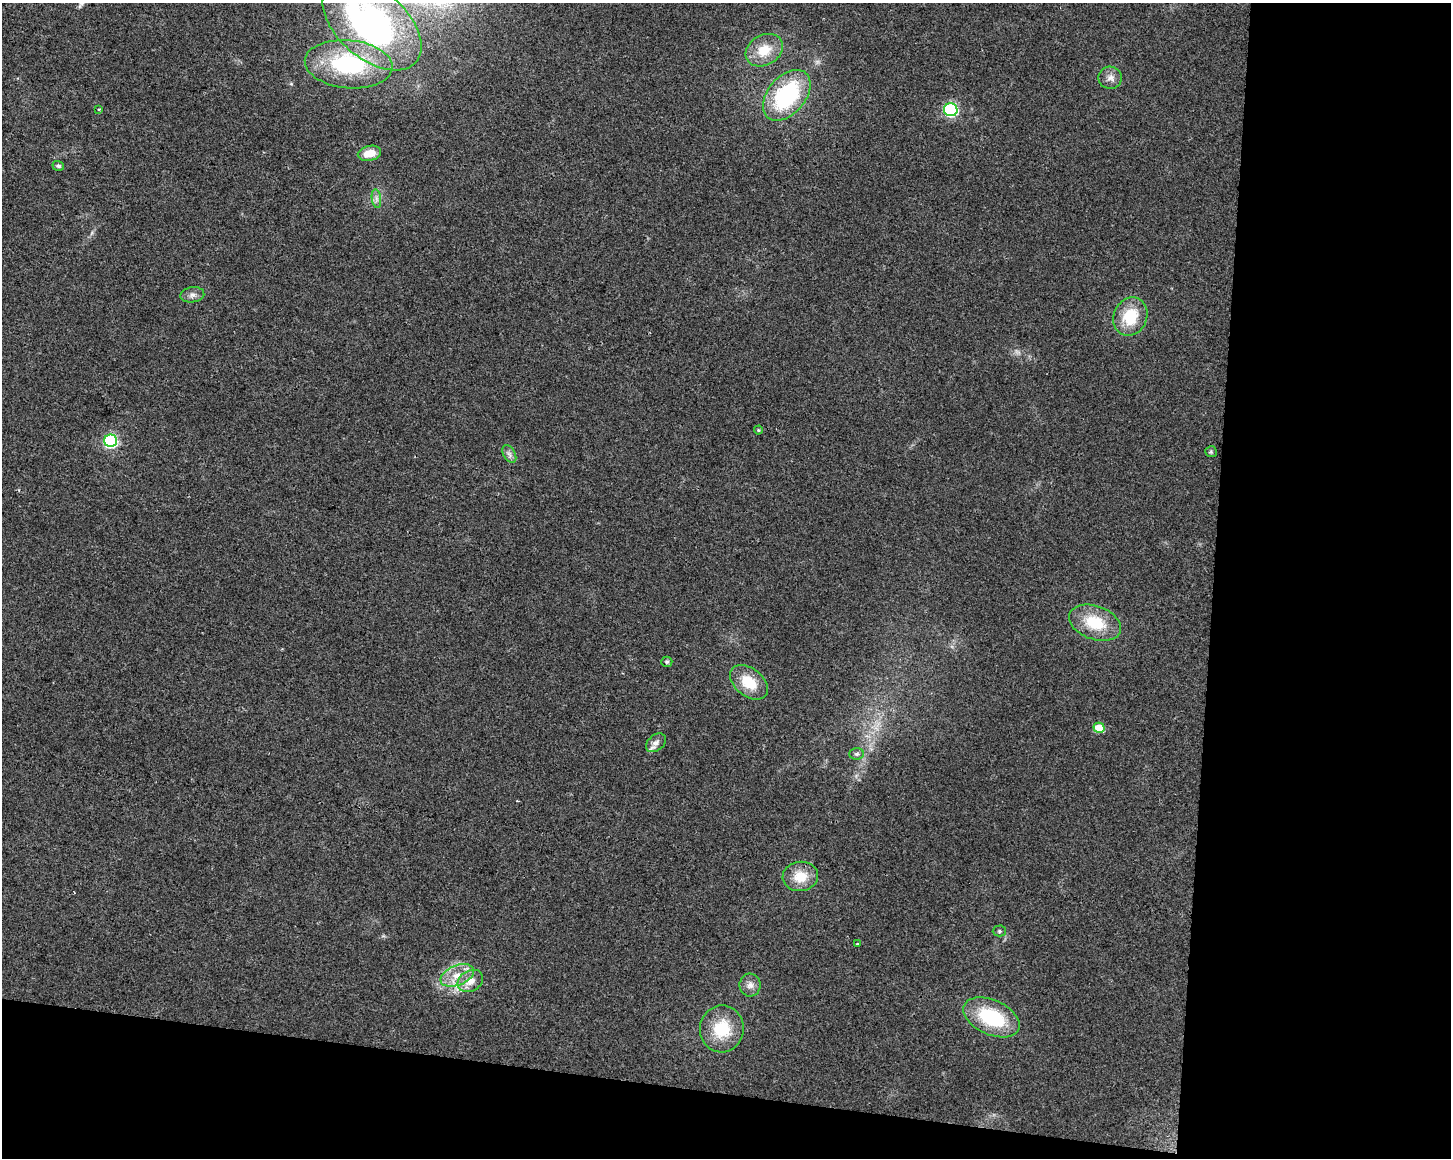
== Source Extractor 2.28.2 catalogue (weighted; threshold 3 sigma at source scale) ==
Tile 12 of 3 x 4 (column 3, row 4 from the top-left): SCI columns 3182-4630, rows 1-1156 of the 4858 x 4630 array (HDU 1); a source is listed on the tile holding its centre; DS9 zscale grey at full resolution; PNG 1453 x 1160 px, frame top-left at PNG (2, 3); each listed source drawn as its Kron ellipse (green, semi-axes under 4 px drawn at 4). Shown black and unused: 22% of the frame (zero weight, under 2 of 3 exposures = <1% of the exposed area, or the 3 px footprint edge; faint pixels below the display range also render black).
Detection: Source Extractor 2.28.2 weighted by HDU 2 'WHT'; one run over the whole footprint, this tile lists its part. Background 0.0467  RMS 0.0067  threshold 0.0301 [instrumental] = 3 sigma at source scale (4.5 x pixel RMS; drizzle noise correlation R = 1.50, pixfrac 1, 0.0396/0.0396 arcsec/px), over >= 5 px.
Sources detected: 32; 2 inside a brighter listed object's ellipse — not listed separately; the other 30 listed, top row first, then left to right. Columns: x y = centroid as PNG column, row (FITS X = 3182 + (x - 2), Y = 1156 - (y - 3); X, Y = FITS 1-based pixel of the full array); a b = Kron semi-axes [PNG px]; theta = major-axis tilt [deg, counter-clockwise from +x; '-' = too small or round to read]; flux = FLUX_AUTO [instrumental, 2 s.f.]
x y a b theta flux
372 24 58 34 -41 230
764 50 20 15 30 16
349 64 44 24 -5 76
1110 78 11 11 - 4.6
787 95 29 18 49 73
99 109 3 2 - 0.59
951 110 7 6 - 110
369 153 12 7 12 9.6
58 166 6 5 - 1.8
376 199 9 4 -81 2.3
192 295 12 7 8 3.3
1130 317 19 16 65 24
758 430 4 4 - 0.72
111 441 6 6 - 110
1211 452 6 5 - 1.1
509 454 9 6 -60 2.6
1095 623 27 16 -20 26
667 662 5 5 - 1.1
749 682 21 14 -39 19
1099 728 5 5 - 21
656 743 11 7 37 3
857 754 7 5 2 1.6
800 876 18 14 7 15
999 931 6 5 - 1.2
857 944 3 3 - 2.2
457 975 17 10 22 10
470 981 13 10 30 7.9
750 985 11 10 - 4.2
992 1017 30 17 -24 47
722 1029 23 22 - 26
Isophote crosses this tile's border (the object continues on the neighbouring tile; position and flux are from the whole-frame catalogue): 1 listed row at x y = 372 24